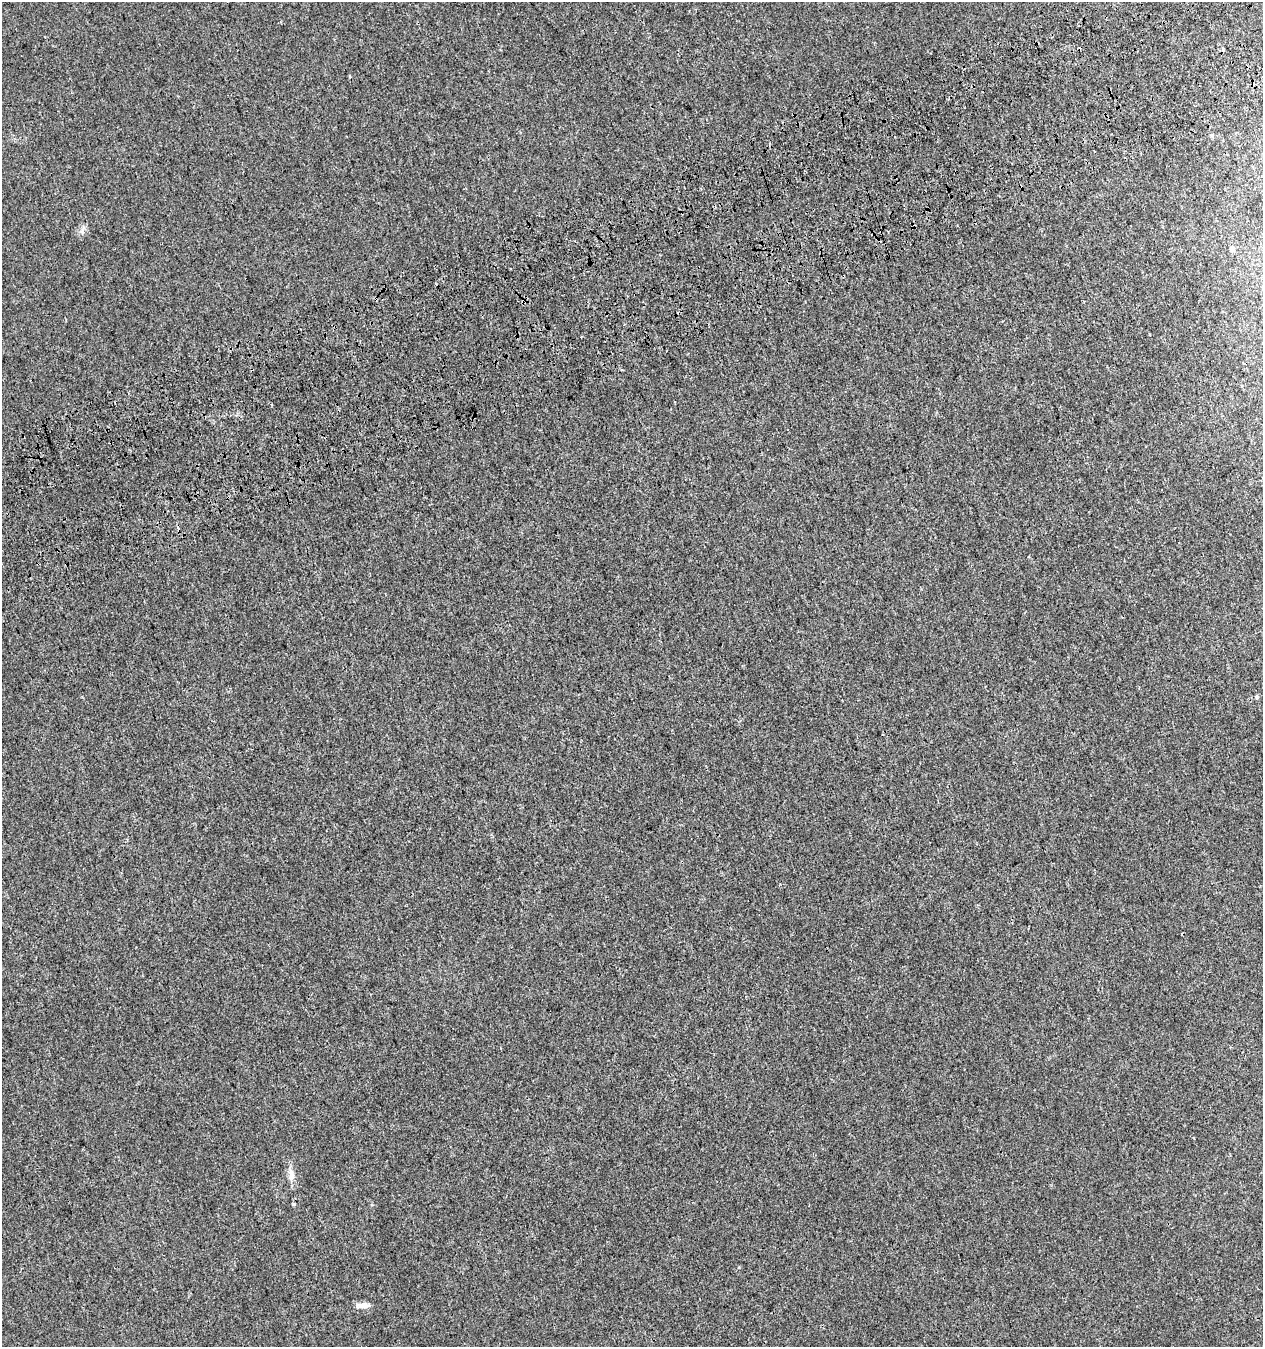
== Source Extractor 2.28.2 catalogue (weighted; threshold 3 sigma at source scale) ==
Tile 10 of 4 x 4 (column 2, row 3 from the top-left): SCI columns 1448-2708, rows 1475-2819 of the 5469 x 5636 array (HDU 1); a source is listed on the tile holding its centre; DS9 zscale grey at full resolution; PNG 1265 x 1349 px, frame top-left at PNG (2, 2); no overlay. Shown black and unused: <1% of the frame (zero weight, under 3 of 4 exposures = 9% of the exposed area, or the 3 px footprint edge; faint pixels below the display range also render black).
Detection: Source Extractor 2.28.2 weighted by HDU 2 'WHT'; one run over the whole footprint, this tile lists its part. Background 2.45e-04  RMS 0.0027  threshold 0.012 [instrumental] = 3 sigma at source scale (4.5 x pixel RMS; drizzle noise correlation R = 1.50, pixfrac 1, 0.0396/0.0396 arcsec/px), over >= 5 px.
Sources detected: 7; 1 cosmic-ray / hot-pixel residue — not listed; the other 6 listed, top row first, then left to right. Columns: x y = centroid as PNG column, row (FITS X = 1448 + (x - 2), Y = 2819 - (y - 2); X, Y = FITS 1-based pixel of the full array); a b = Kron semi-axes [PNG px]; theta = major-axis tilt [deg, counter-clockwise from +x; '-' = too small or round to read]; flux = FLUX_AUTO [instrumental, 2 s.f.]
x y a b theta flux
1212 136 6 4 -72 0.41
82 232 7 5 -79 0.69
1232 249 6 5 - 1.4
1257 697 6 4 -71 0.3
291 1175 17 8 -90 2
363 1305 18 6 4 1.8